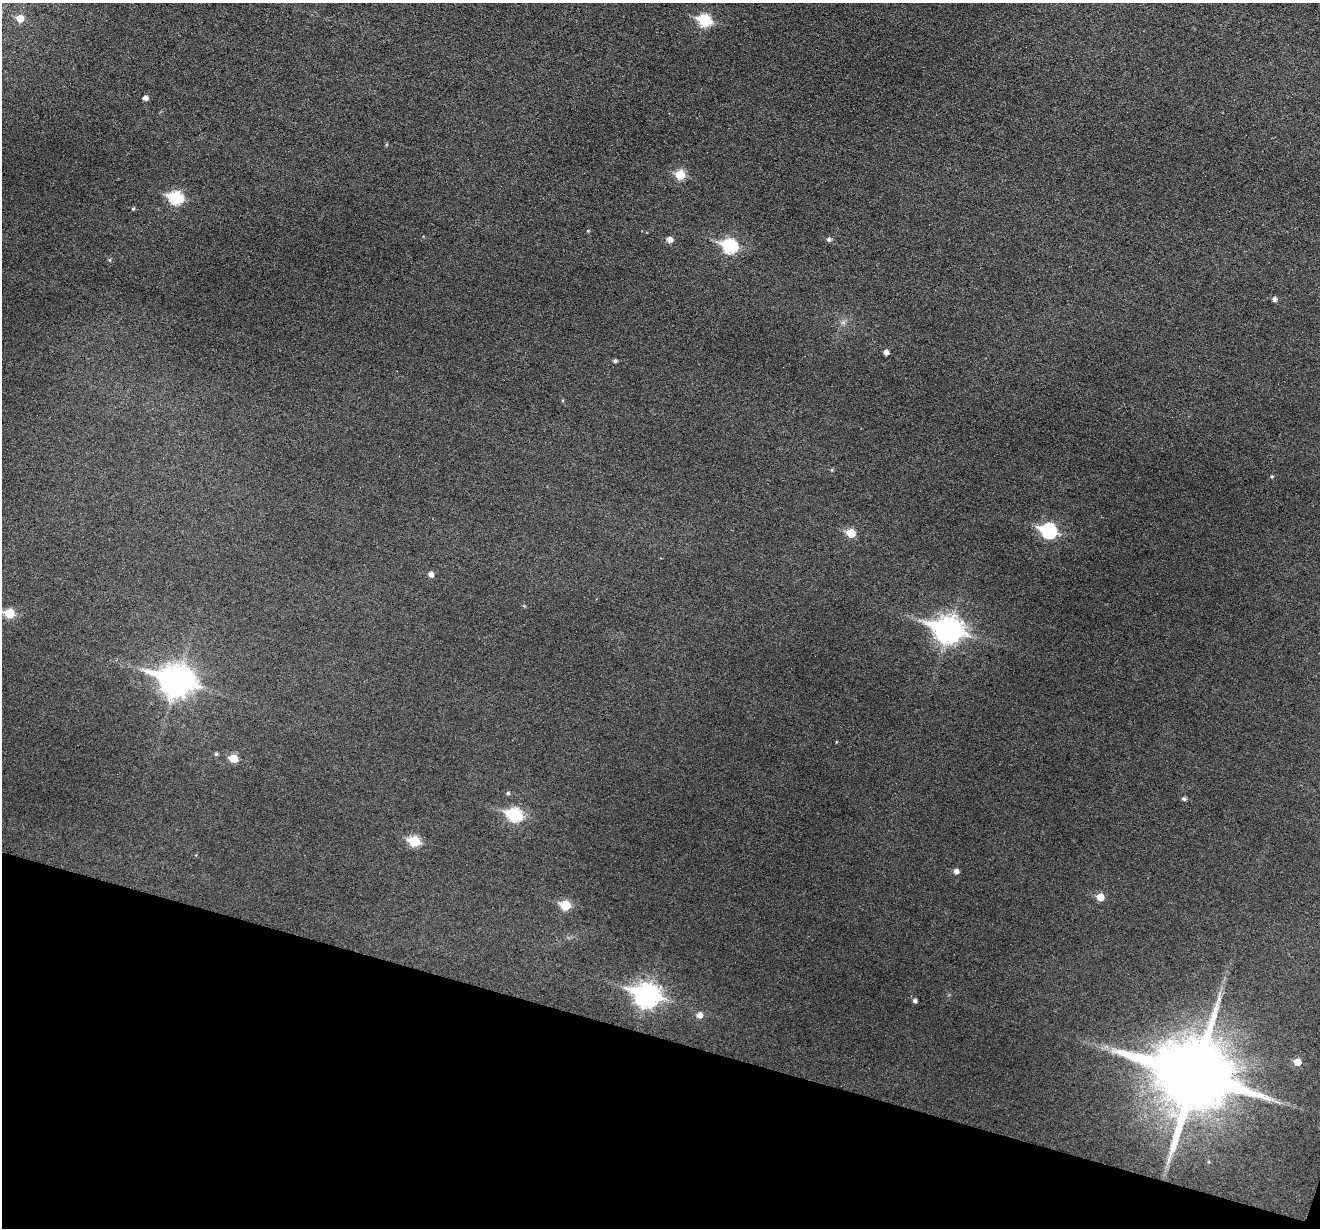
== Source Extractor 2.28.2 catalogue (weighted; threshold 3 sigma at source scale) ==
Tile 15 of 4 x 4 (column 3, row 4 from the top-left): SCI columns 2637-3954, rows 132-1357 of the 5274 x 5295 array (HDU 1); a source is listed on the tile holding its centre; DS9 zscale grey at full resolution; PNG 1322 x 1230 px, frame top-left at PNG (2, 3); no overlay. Shown black and unused: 16% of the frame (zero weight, under 3 of 6 exposures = <1% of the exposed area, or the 3 px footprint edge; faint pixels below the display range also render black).
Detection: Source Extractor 2.28.2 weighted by HDU 2 'WHT'; one run over the whole footprint, this tile lists its part. Background 0.0453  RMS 0.0056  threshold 0.0229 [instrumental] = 3 sigma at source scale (4.09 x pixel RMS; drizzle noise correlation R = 1.36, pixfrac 0.8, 0.05/0.05 arcsec/px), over >= 5 px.
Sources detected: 37; all 37 listed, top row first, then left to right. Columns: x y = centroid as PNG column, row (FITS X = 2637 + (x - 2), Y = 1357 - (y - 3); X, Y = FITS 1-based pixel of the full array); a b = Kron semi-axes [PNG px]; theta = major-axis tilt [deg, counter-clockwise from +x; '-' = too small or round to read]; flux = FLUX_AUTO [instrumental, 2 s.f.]
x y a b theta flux
20 18 6 6 - 6.8
705 20 7 6 - 41
145 98 4 4 - 2.3
680 175 6 6 - 16
176 198 7 6 - 52
133 209 5 4 - 0.72
588 231 4 3 - 0.47
829 239 6 5 - 1.3
670 240 6 5 - 3.5
729 246 8 7 - 65
110 260 5 3 - 0.55
1274 299 5 5 - 1.7
843 322 7 4 0 1.2
886 352 4 4 - 2.4
615 361 5 4 - 1.1
832 470 5 3 - 0.54
1048 531 8 7 - 78
851 533 6 6 - 14
431 574 5 5 - 2.5
9 613 6 5 - 18
948 630 12 9 -15 480
176 681 13 10 -16 690
216 754 5 4 - 0.87
233 758 6 6 - 10
508 793 5 5 - 0.88
1184 799 5 4 - 1.1
514 815 8 7 - 59
414 841 6 6 - 28
956 871 5 5 - 2.3
1100 897 6 5 - 7.6
565 905 6 6 - 19
647 995 11 9 -17 340
915 1001 5 5 - 1.3
699 1015 6 6 - 3.1
1297 1062 6 6 - 7.2
1194 1076 23 19 -18 6500
1209 1162 4 3 - 0.39